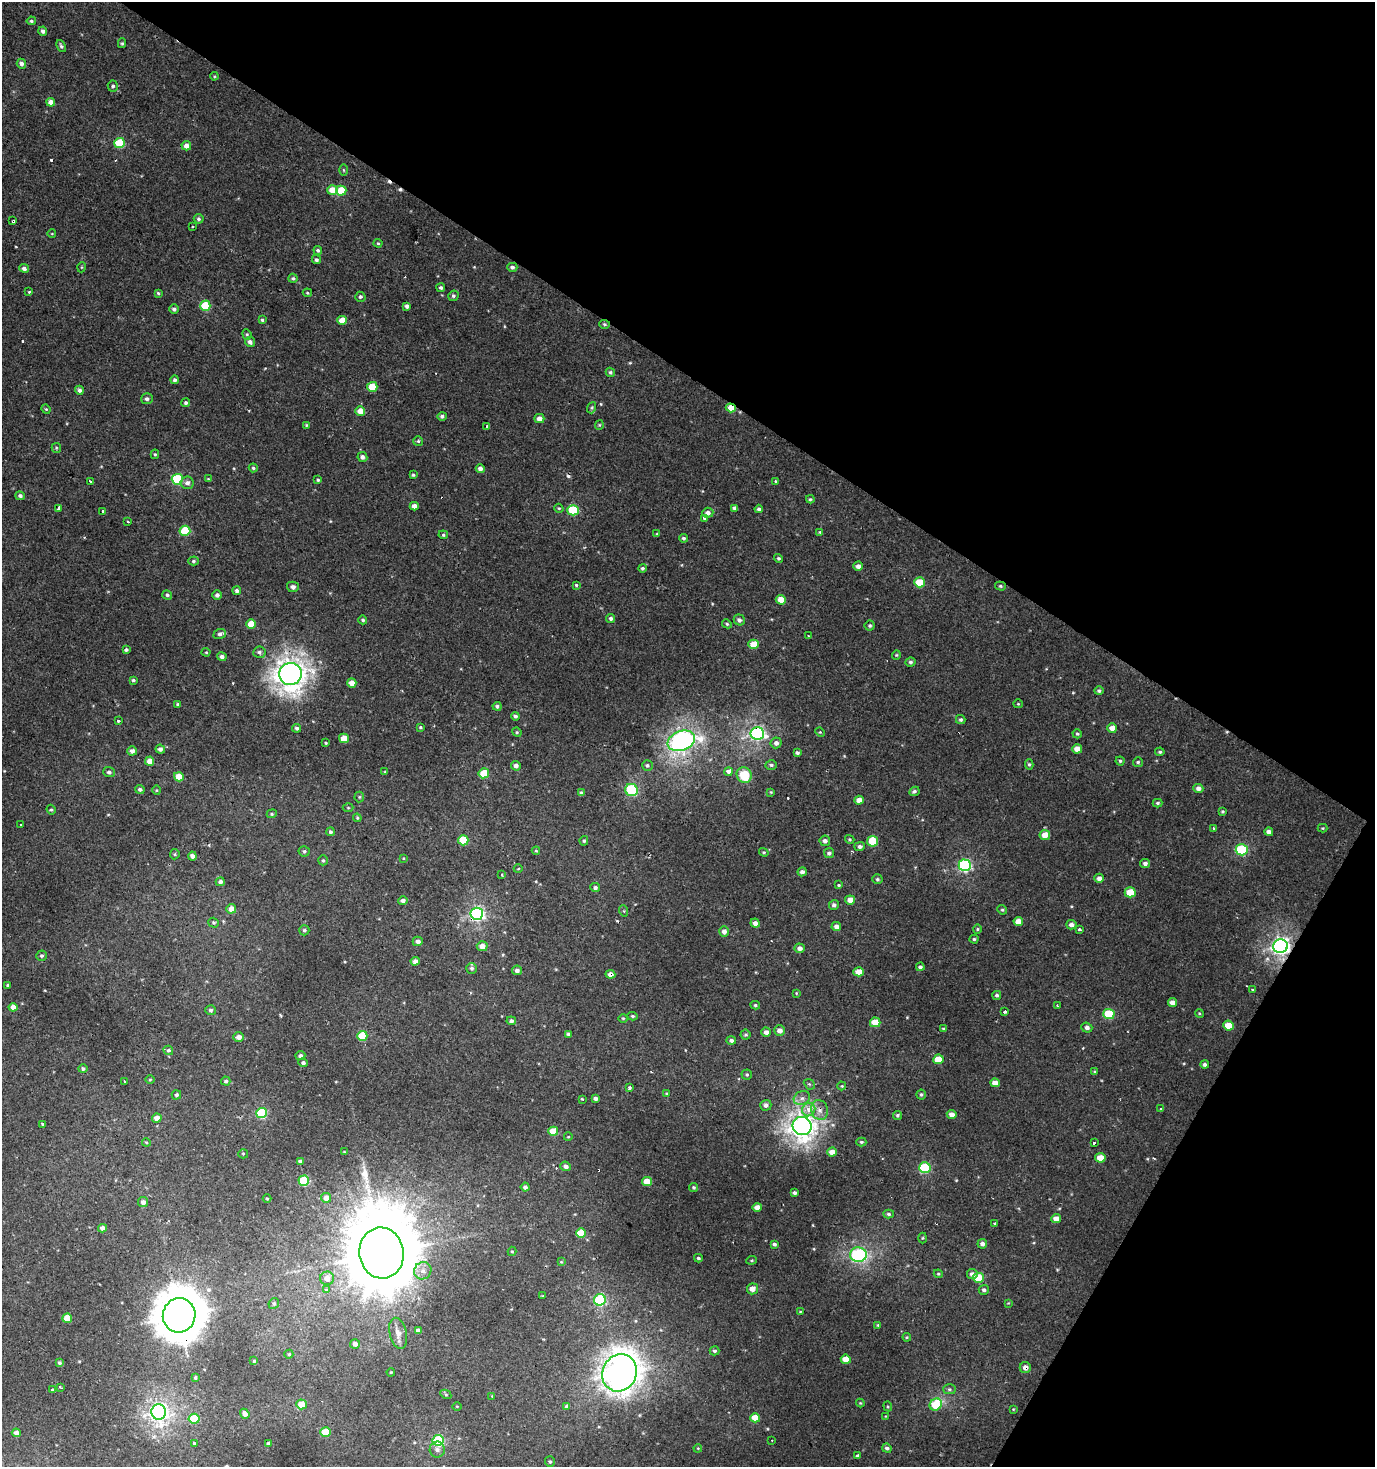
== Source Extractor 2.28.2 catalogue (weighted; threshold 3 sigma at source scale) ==
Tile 8 of 4 x 4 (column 4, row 2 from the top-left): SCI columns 4373-5745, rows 2953-4417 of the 5973 x 5886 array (HDU 1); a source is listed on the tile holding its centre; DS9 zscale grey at full resolution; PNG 1377 x 1469 px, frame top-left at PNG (2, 2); each listed source drawn as its Kron ellipse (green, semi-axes under 4 px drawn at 4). Shown black and unused: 32% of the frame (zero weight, under 2 of 3 exposures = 2% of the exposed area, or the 3 px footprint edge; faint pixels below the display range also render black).
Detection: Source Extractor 2.28.2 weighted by HDU 2 'WHT'; one run over the whole footprint, this tile lists its part. Background 6.71e-04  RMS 0.0037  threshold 0.0168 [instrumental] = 3 sigma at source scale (4.5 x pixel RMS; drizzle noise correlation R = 1.50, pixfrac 1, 0.0396/0.0396 arcsec/px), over >= 5 px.
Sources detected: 387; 13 cosmic-ray / hot-pixel residue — neither listed nor drawn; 1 inside a brighter listed object's ellipse — not listed separately; the other 373 listed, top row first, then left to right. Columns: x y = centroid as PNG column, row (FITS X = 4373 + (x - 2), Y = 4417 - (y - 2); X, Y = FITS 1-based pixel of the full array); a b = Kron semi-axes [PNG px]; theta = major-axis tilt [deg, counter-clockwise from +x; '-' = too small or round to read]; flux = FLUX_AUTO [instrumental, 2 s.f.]
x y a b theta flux
31 21 4 4 - 0.63
43 31 4 4 - 0.95
122 43 5 4 - 0.5
61 46 6 4 -64 0.71
21 64 5 4 - 1.4
214 76 4 4 - 0.38
113 86 5 5 - 0.78
51 102 4 4 - 2.6
120 143 5 5 - 16
186 146 5 4 - 2.3
344 170 5 3 - 0.38
332 190 5 5 - 4.7
341 191 5 5 - 10
199 219 5 4 - 0.74
13 221 3 3 - 1.3
192 226 3 2 - 0.47
52 234 4 3 - 0.24
378 243 4 4 - 0.4
318 250 4 4 - 0.69
316 260 5 4 - 0.78
82 267 5 3 - 0.33
512 267 5 4 - 0.87
24 268 5 4 - 1.2
293 278 4 4 - 0.63
441 288 4 4 - 0.92
29 292 3 3 - 0.62
158 293 3 3 - 0.48
307 293 5 3 - 0.45
453 296 5 5 - 0.75
360 297 5 5 - 0.86
205 306 5 5 - 13
407 306 4 4 - 1.3
174 309 5 4 - 0.99
262 320 4 4 - 0.55
342 320 5 4 - 5.4
605 324 5 4 - 0.64
247 334 5 4 - 0.52
250 342 5 5 - 1.4
610 372 5 4 - 0.66
174 380 4 4 - 0.75
372 387 5 5 - 8.5
79 390 4 4 - 1.2
147 399 6 5 - 1.2
186 403 4 4 - 0.8
592 408 6 4 71 0.47
731 408 5 4 - 5.2
46 409 5 4 - 0.42
360 411 5 5 - 3.9
442 416 4 4 - 0.79
539 419 5 4 - 2.1
306 425 4 3 - 0.37
599 425 5 4 - 0.42
486 427 4 3 - 1.8
418 441 5 5 - 0.54
56 448 5 4 - 0.46
155 454 5 4 - 0.5
362 457 5 4 - 1.2
253 468 4 4 - 0.62
480 469 4 4 - 1.6
413 475 4 3 - 0.54
177 479 5 5 - 25
208 479 4 4 - 0.32
318 480 3 3 - 0.51
90 481 3 3 - 1.5
776 481 3 3 - 0.99
187 483 6 6 - 1.6
20 496 5 4 - 1.1
810 499 4 3 - 0.49
414 506 4 4 - 2.3
59 508 4 3 - 4.2
559 508 5 4 - 0.43
735 508 4 4 - 1.2
759 509 4 3 - 0.86
573 510 5 5 - 18
102 511 3 3 - 2.2
708 513 5 5 - 1.5
705 519 4 3 - 5.2
128 522 3 3 - 0.93
185 531 5 5 - 15
820 532 4 4 - 0.42
657 534 4 4 - 0.38
443 535 5 4 - 0.51
683 538 4 4 - 0.74
778 558 5 4 - 0.6
193 561 5 4 - 0.67
858 566 5 4 - 1.6
642 568 4 4 - 0.64
920 582 5 5 - 9
576 585 4 4 - 0.46
1000 586 5 4 - 0.54
293 587 6 5 - 1.3
237 591 4 4 - 1.2
167 595 5 4 - 0.73
217 595 4 4 - 1.2
781 600 5 4 - 4.1
611 618 5 4 - 0.99
363 620 4 4 - 0.66
739 620 6 5 - 1.1
251 624 5 5 - 7.6
727 624 5 4 - 0.55
870 626 5 5 - 0.64
220 634 6 5 - 0.86
808 636 3 2 - 0.58
754 644 5 4 - 7.3
126 650 4 4 - 0.82
206 652 4 4 - 0.37
259 652 6 5 - 0.93
896 655 4 4 - 0.43
222 657 5 4 - 1.2
910 662 5 4 - 0.73
290 674 11 11 - 370
133 680 4 3 - 0.66
352 683 4 4 - 3.5
1099 691 4 4 - 0.77
1018 704 5 4 - 0.41
178 705 4 3 - 0.55
497 706 4 4 - 0.81
515 716 4 4 - 0.91
961 720 5 4 - 0.64
118 721 3 3 - 1.6
421 727 4 3 - 0.53
297 728 4 4 - 0.85
1112 728 5 4 - 2.8
517 732 5 4 - 0.5
820 732 5 4 - 0.43
757 733 7 6 - 79
1077 734 5 4 - 0.6
344 738 5 4 - 5.9
681 741 14 9 20 96
326 743 3 3 - 0.39
776 743 5 5 - 1.6
160 749 5 4 - 1.3
1077 749 5 4 - 3.6
132 751 5 4 - 1.7
1160 752 5 3 - 0.61
797 753 4 3 - 0.83
150 761 4 4 - 3.6
1120 761 4 4 - 0.58
1138 762 5 5 - 0.7
1029 764 5 4 - 0.6
647 765 5 5 - 0.7
771 765 5 5 - 0.68
516 766 5 4 - 1.6
109 772 6 5 - 0.84
385 772 3 3 - 0.35
728 772 4 3 - 17
484 773 5 5 - 8.4
744 775 8 7 - 10
179 777 5 4 - 5.2
1198 788 5 4 - 1.7
140 789 5 4 - 0.84
156 790 5 3 - 0.33
632 790 6 6 - 21
914 791 5 4 - 0.76
771 792 4 4 - 0.33
581 793 4 4 - 0.87
359 797 5 5 - 0.47
859 800 5 4 - 3
1157 803 5 4 - 0.62
348 808 5 3 - 0.36
51 810 5 4 - 0.52
1223 811 4 4 - 0.48
272 814 5 4 - 0.46
357 818 4 3 - 0.36
21 825 3 3 - 1.1
1323 828 5 4 - 0.4
1213 829 4 3 - 0.68
330 832 4 4 - 0.76
1269 832 4 4 - 1.5
1045 835 5 5 - 3.8
850 839 5 4 - 0.47
463 840 5 5 - 11
584 841 5 4 - 0.65
825 841 5 5 - 1.4
872 841 5 5 - 11
860 846 5 4 - 1
1242 850 6 5 - 29
304 851 5 5 - 0.72
536 851 4 4 - 0.36
764 852 5 4 - 0.44
829 853 5 5 - 1.1
175 854 5 4 - 0.45
192 856 4 4 - 1.4
403 858 4 2 - 0.27
323 860 5 4 - 0.54
1145 863 5 4 - 1.2
965 865 6 6 - 57
518 869 4 3 - 0.26
802 872 4 4 - 1.4
502 875 4 3 - 0.38
1099 878 4 4 - 1.6
877 879 5 4 - 0.58
220 882 4 4 - 1.3
838 885 4 4 - 0.4
595 888 5 4 - 0.95
1130 892 5 5 - 8.3
850 900 5 4 - 3.2
403 901 4 4 - 1.3
834 905 5 5 - 1.1
231 909 5 4 - 4.2
1002 910 5 4 - 0.55
624 911 6 3 -71 0.38
477 914 6 6 - 86
1018 921 5 4 - 3.6
213 923 5 5 - 0.6
755 923 4 4 - 1.7
1071 925 5 4 - 1.6
836 927 4 4 - 1.8
977 929 4 4 - 0.47
1080 929 3 3 - 1.8
304 930 5 5 - 0.66
724 931 5 5 - 1.8
974 939 4 4 - 0.57
418 941 5 4 - 1.5
482 946 5 5 - 2.9
1281 946 7 7 - 140
800 948 5 4 - 1.7
42 956 5 5 - 0.83
415 961 4 4 - 1.8
920 967 4 4 - 0.97
472 968 5 5 - 0.78
517 970 5 5 - 1.5
859 972 5 4 - 4
610 974 5 4 - 2.1
8 985 3 3 - 0.46
1252 989 3 3 - 0.73
796 993 4 4 - 0.33
997 995 4 4 - 0.71
1173 1003 4 4 - 2.7
755 1005 5 4 - 0.56
1057 1005 3 3 - 0.39
13 1007 4 4 - 2.9
211 1010 5 5 - 0.99
1004 1012 3 3 - 0.84
1199 1013 4 3 - 0.39
1109 1014 5 5 - 15
632 1016 5 4 - 0.5
623 1018 5 3 - 0.34
511 1021 5 4 - 1.1
875 1022 5 5 - 6.6
1228 1026 5 5 - 7.2
1087 1028 5 5 - 1.2
944 1029 4 3 - 0.78
780 1030 5 5 - 2
766 1032 5 4 - 1.8
568 1034 4 4 - 0.71
746 1035 5 5 - 0.59
362 1036 5 5 - 14
239 1037 5 4 - 2
731 1040 5 4 - 1.1
168 1050 5 4 - 0.67
300 1056 5 4 - 1.2
938 1059 5 5 - 6.6
303 1063 5 4 - 0.93
1205 1065 4 4 - 1
83 1069 4 4 - 0.79
1095 1072 4 3 - 0.38
747 1075 5 5 - 0.59
150 1080 5 3 - 0.31
125 1081 3 3 - 2.1
226 1081 4 4 - 0.75
995 1083 5 4 - 2.6
809 1084 6 4 -42 0.52
842 1086 4 4 - 0.37
630 1088 3 3 - 2.4
667 1093 3 3 - 0.34
921 1094 5 5 - 0.7
176 1095 5 4 - 0.77
596 1098 4 3 - 1.2
802 1098 8 6 25 1.6
582 1099 3 2 - 0.56
766 1105 5 5 - 1.4
1161 1109 3 3 - 1.8
809 1110 7 6 - 3.2
820 1110 10 8 -76 2.6
262 1113 5 5 - 25
952 1114 5 4 - 2.4
897 1115 4 4 - 0.69
157 1118 4 4 - 3.1
43 1124 3 3 - 3.3
802 1126 9 9 - 280
553 1131 5 4 - 7
568 1137 4 3 - 0.31
146 1142 4 3 - 0.34
861 1142 5 4 - 0.57
1094 1142 3 3 - 1.3
344 1152 4 3 - 0.27
832 1152 5 4 - 3.4
243 1154 5 4 - 0.44
1100 1158 5 4 - 5.3
300 1161 4 4 - 0.93
566 1166 5 4 - 1.5
925 1168 6 5 - 25
304 1181 5 5 - 24
647 1182 5 4 - 7.1
525 1187 4 4 - 1.1
694 1187 4 4 - 0.55
795 1193 3 3 - 0.74
267 1198 4 3 - 0.28
326 1198 5 5 - 2.7
143 1202 5 5 - 1.7
757 1207 4 4 - 2.8
889 1214 5 4 - 0.69
1056 1218 5 4 - 2.9
994 1224 3 3 - 1.1
103 1228 4 4 - 2.1
581 1233 5 4 - 8
923 1238 5 3 - 0.36
774 1244 4 3 - 0.84
982 1244 5 4 - 1.5
512 1251 5 4 - 0.45
382 1253 25 22 -82 5700
858 1255 8 7 - 37
698 1258 4 3 - 0.59
752 1260 5 3 - 0.43
561 1262 4 4 - 0.35
423 1271 9 8 - 2.4
938 1274 4 4 - 0.49
972 1274 5 5 - 1.4
327 1278 7 6 - 2.3
978 1278 5 5 - 12
326 1289 3 2 - 1
752 1289 6 5 - 2.5
984 1290 5 5 - 0.86
543 1296 3 2 - 0.29
600 1300 6 5 - 28
274 1303 5 5 - 0.61
1008 1303 4 4 - 0.3
800 1312 4 4 - 0.35
179 1315 17 16 - 1100
67 1318 5 4 - 6.9
878 1325 3 3 - 0.39
418 1330 4 4 - 1.3
398 1333 16 8 -77 3.1
907 1337 4 4 - 0.44
355 1344 5 4 - 1.7
714 1351 5 4 - 0.75
289 1354 4 4 - 0.47
846 1359 5 4 - 4.9
254 1361 3 3 - 0.47
60 1363 4 4 - 0.69
1025 1367 5 5 - 1.9
391 1372 4 3 - 0.31
619 1373 19 17 63 360
195 1377 4 3 - 0.57
60 1387 3 2 - 0.48
949 1389 6 5 - 0.68
53 1390 3 3 - 0.53
446 1394 6 4 -29 0.52
492 1396 2 2 - 0.24
860 1403 4 4 - 0.38
302 1404 5 5 - 5.4
936 1404 6 5 - 14
457 1406 4 3 - 0.29
567 1406 4 4 - 0.98
888 1406 5 4 - 0.45
1013 1409 4 3 - 0.27
159 1412 7 7 - 160
245 1414 5 4 - 2.1
886 1416 3 2 - 0.28
755 1418 5 4 - 6.1
194 1419 5 5 - 11
325 1432 5 4 - 10
16 1433 4 4 - 2.1
438 1440 5 5 - 32
772 1440 3 2 - 0.27
194 1443 3 3 - 4.7
268 1443 4 4 - 0.97
698 1448 4 3 - 0.34
887 1448 5 4 - 0.96
437 1450 8 7 - 1.6
857 1456 4 3 - 0.79
550 1462 5 5 - 0.67
Overlapping masked pixels (flux is a lower limit): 13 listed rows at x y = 13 221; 605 324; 731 408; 290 674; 757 733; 477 914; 1281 946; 610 974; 820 1110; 802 1126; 382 1253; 179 1315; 1025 1367